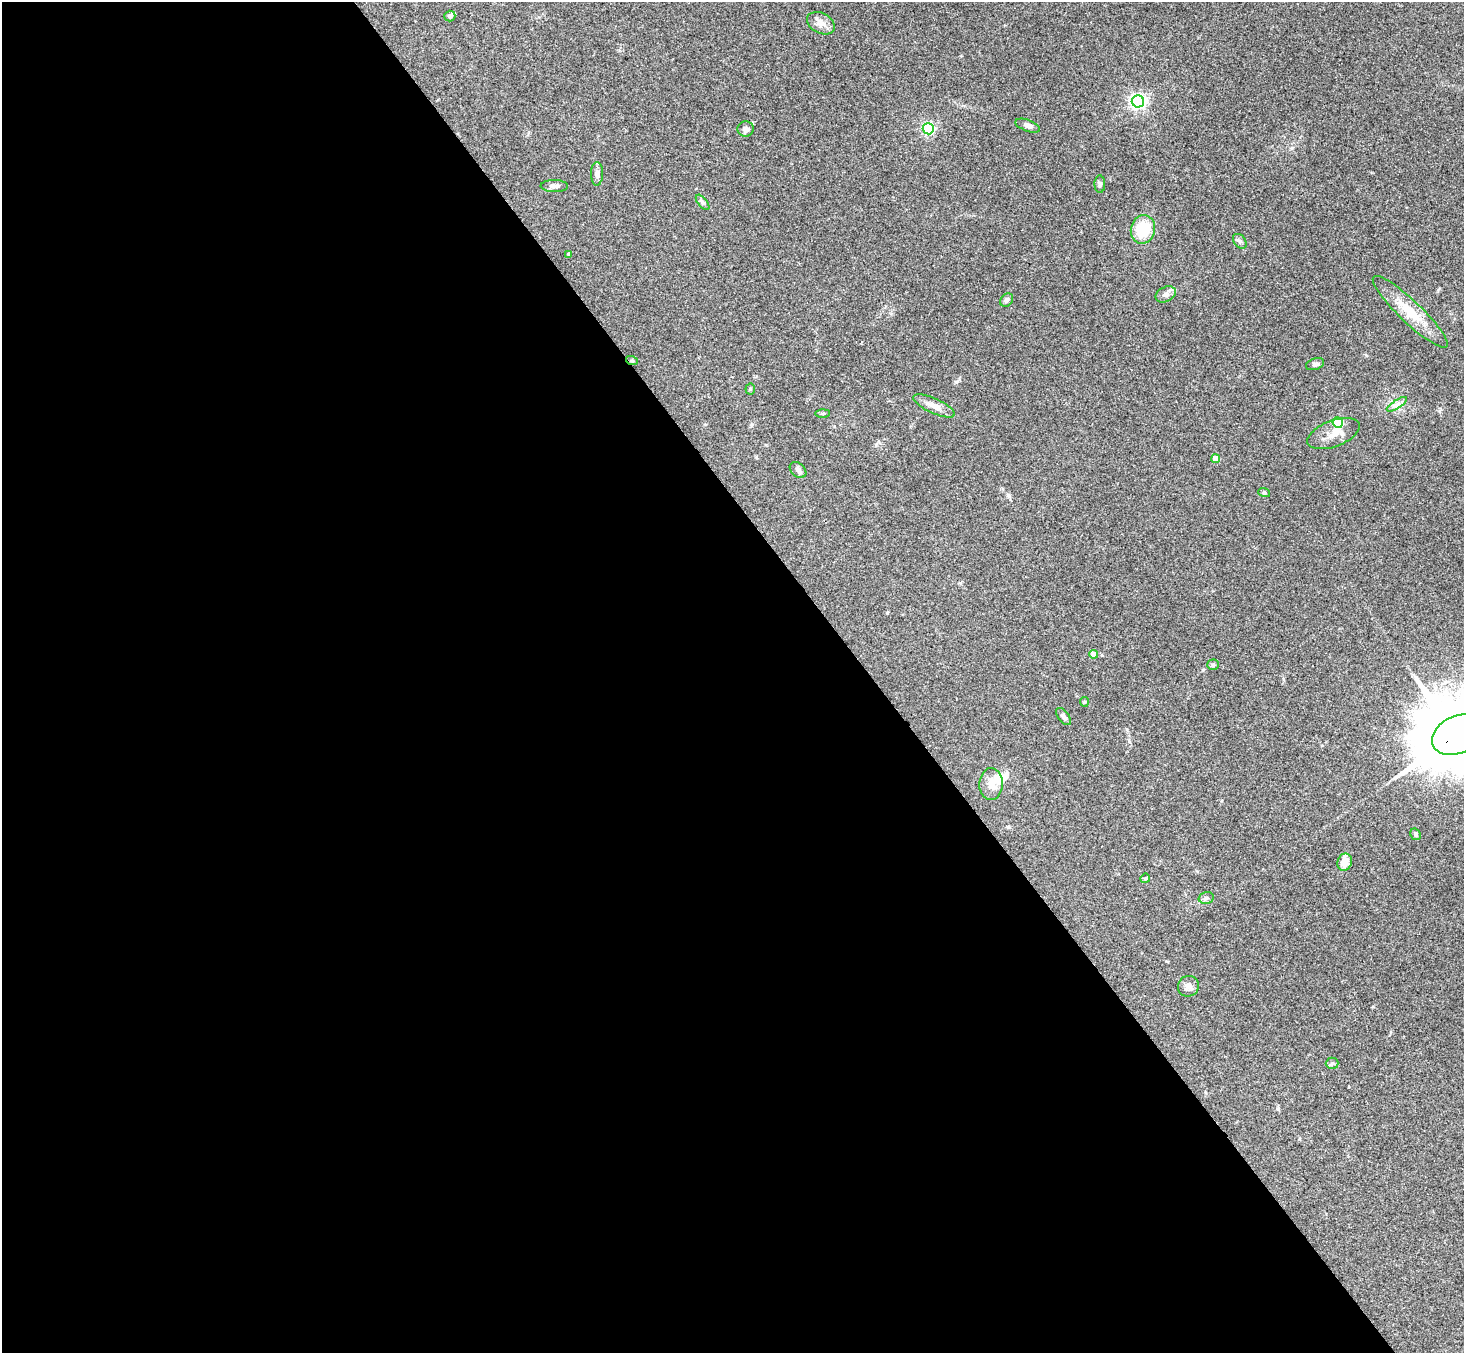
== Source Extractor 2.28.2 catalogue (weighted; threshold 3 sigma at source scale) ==
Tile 9 of 4 x 4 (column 1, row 3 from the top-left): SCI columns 53-1514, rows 1682-3032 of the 5948 x 5929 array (HDU 1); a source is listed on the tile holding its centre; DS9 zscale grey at full resolution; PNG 1466 x 1355 px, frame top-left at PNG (2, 2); each listed source drawn as its Kron ellipse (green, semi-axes under 4 px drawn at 4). Shown black and unused: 60% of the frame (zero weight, under 3 of 4 exposures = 6% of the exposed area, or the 3 px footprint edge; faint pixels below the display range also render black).
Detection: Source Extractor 2.28.2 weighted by HDU 2 'WHT'; one run over the whole footprint, this tile lists its part. Background 0.204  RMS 0.0082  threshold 0.0368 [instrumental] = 3 sigma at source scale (4.5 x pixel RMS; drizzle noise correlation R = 1.50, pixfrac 1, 0.05/0.05 arcsec/px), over >= 5 px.
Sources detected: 41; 1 inside a brighter object's white glare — neither listed nor drawn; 1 inside a brighter listed object's ellipse — not listed separately; the other 39 listed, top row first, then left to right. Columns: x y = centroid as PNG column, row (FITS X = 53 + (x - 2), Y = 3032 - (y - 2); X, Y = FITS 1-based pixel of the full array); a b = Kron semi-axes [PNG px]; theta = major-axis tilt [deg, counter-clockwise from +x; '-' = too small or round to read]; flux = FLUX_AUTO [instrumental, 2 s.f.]
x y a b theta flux
450 16 5 5 - 2
821 23 15 10 -28 5.9
1138 101 6 6 - 260
1028 126 13 5 -20 3.3
745 129 8 7 - 3.4
928 129 5 5 - 120
597 174 12 6 89 3.2
1100 184 9 5 -89 1.7
554 186 14 6 -1 3.3
703 202 9 4 -51 1.7
1143 229 14 12 76 27
1240 241 8 5 -50 2.3
569 254 4 3 - 1.6
1166 294 10 7 26 3.6
1007 300 7 5 48 1.9
1410 312 51 11 -44 22
632 361 6 3 -18 0.88
1315 364 9 5 18 2.1
750 389 5 5 - 1.1
1397 404 12 4 32 3
934 406 22 7 -25 7.4
823 413 7 4 1 1
1338 423 5 5 - 46
1334 434 27 13 21 11
1216 459 4 4 - 9.9
798 470 9 6 -43 2.3
1264 492 6 4 -19 0.89
1093 654 4 4 - 8
1213 665 5 5 - 1.3
1084 702 5 4 - 0.93
1064 717 10 5 -53 2.2
1457 735 26 18 27 12000
991 784 16 12 88 11
1416 834 6 5 - 1.3
1345 862 8 7 - 9
1145 878 5 4 - 0.88
1206 898 8 5 14 1.9
1188 986 11 10 - 4.1
1332 1063 6 5 - 1.5
Overlapping masked pixels (flux is a lower limit): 2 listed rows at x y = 632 361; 1457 735
Isophote crosses this tile's border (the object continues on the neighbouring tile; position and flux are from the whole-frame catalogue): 1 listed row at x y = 1457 735
Unlisted compact peaks at least as high as the median listed source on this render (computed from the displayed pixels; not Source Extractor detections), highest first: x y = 956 382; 887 613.